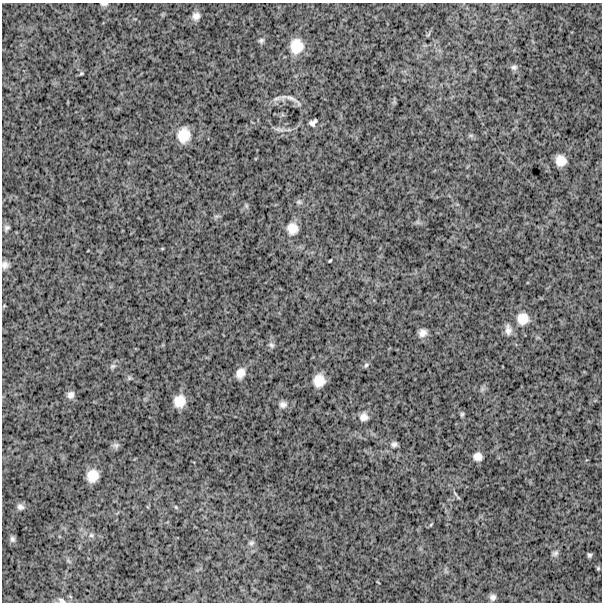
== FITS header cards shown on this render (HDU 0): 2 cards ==
NAXIS1  =                  600
NAXIS2  =                  600

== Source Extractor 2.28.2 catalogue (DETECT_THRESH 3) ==
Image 600 x 600 px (HDU 0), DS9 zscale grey, 1 PNG px = 1 image px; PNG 604 x 604 px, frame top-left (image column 1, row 600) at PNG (2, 3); no overlay
Background 1690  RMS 250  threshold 740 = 3 sigma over >= 5 px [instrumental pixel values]
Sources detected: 49; all 49 listed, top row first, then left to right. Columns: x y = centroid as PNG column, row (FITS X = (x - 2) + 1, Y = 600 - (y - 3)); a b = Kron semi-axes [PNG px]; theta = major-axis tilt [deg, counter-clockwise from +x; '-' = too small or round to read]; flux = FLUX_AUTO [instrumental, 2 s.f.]
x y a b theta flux
104 4 9 4 0 32000
196 16 10 9 - 96000
261 41 7 6 - 39000
296 46 16 14 82 330000
514 67 9 7 -1 52000
81 73 6 4 22 22000
277 98 17 5 20 71000
293 99 26 5 -33 87000
313 123 10 7 40 60000
278 129 9 5 16 54000
184 135 15 13 79 310000
471 135 7 4 -1 30000
561 161 10 9 - 190000
299 202 7 6 - 36000
246 206 7 4 -89 29000
7 228 8 6 54 44000
292 228 13 12 - 200000
330 261 4 2 - 17000
5 265 9 8 - 74000
523 319 14 14 - 230000
508 330 16 9 -83 100000
422 333 10 9 - 100000
271 345 8 7 - 49000
366 365 8 5 45 34000
113 366 8 6 31 44000
240 373 12 9 64 140000
129 378 7 4 72 24000
319 381 11 10 - 230000
71 395 10 8 59 79000
179 401 11 10 - 240000
283 404 11 9 5 82000
462 414 6 4 74 26000
364 417 10 10 - 110000
394 444 7 7 - 53000
116 445 10 7 -4 49000
478 456 9 9 - 110000
92 476 11 10 - 250000
455 494 10 2 -55 28000
20 507 9 7 -24 62000
176 507 6 3 -71 18000
431 524 5 3 - 16000
91 535 7 6 - 45000
12 539 9 7 -76 49000
251 543 9 7 43 51000
555 553 9 7 34 47000
589 555 5 4 - 31000
598 568 5 5 - 21000
493 597 7 7 - 62000
62 600 10 5 -28 48000
At the frame edge (FLAGS 8, measured only in part): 3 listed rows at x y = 104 4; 5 265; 62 600